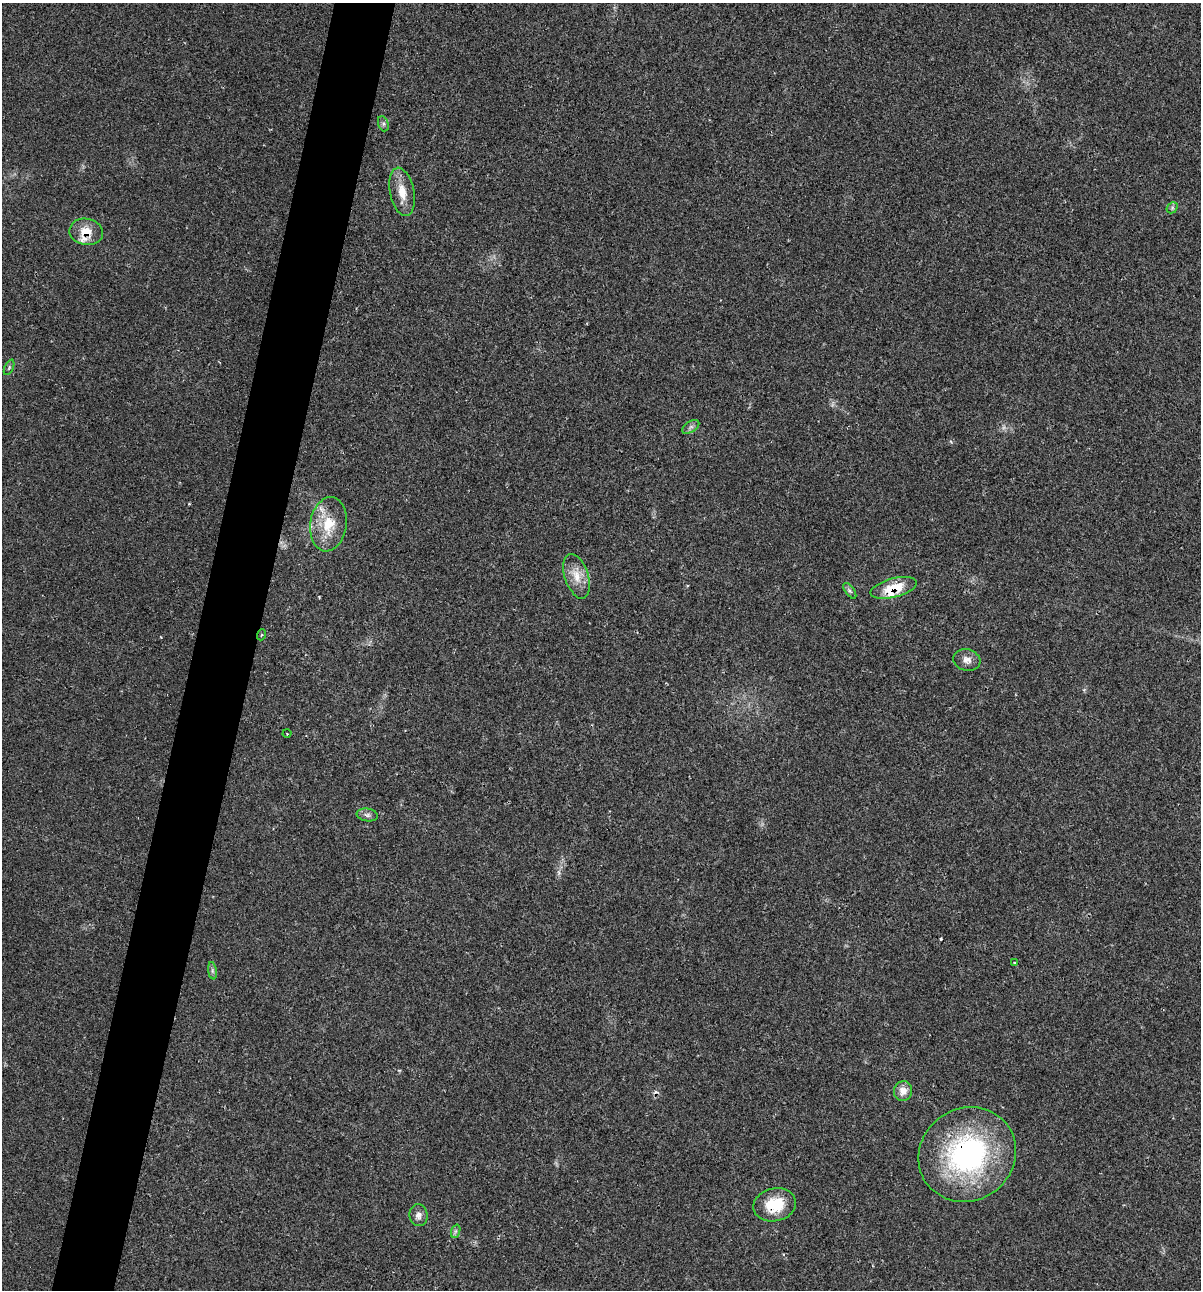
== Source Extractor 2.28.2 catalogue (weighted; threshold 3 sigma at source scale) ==
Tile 7 of 4 x 4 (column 3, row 2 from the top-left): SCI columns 2523-3721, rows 2579-3866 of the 5169 x 5155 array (HDU 1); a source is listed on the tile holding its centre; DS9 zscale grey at full resolution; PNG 1203 x 1292 px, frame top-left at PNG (2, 3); each listed source drawn as its Kron ellipse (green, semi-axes under 4 px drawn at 4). Shown black and unused: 5% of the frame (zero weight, under 2 of 3 exposures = <1% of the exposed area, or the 3 px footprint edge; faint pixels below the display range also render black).
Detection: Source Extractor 2.28.2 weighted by HDU 2 'WHT'; one run over the whole footprint, this tile lists its part. Background 0.0685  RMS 0.0055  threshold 0.0247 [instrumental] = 3 sigma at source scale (4.5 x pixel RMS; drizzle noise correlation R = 1.50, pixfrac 1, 0.05/0.05 arcsec/px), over >= 5 px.
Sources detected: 27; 1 too faint to see at this stretch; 2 cosmic-ray / hot-pixel residue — neither listed nor drawn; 3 inside a brighter listed object's ellipse — not listed separately; the other 21 listed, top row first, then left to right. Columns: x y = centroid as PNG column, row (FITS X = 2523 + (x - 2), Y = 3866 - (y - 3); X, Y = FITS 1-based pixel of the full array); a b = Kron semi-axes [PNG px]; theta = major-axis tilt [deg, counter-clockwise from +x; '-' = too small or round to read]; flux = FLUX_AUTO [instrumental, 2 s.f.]
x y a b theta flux
383 124 8 5 -71 1.4
402 192 24 12 -79 9.1
1172 208 6 4 47 1
86 232 17 13 -9 9.6
9 367 8 3 65 0.87
691 427 9 5 33 1.7
328 524 27 18 82 17
577 576 23 11 -72 8.7
894 588 24 9 14 15
850 591 9 4 -54 1.4
261 635 5 3 - 0.63
967 660 14 10 -16 4
287 733 4 3 - 0.56
367 815 10 6 -8 1.8
1015 963 4 3 - 0.59
212 971 9 4 -82 1.3
903 1091 10 9 - 5.4
967 1155 50 46 34 110
775 1205 21 16 13 18
418 1215 11 9 -83 3
456 1231 7 4 70 1.2
Overlapping masked pixels (flux is a lower limit): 4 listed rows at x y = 86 232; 894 588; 967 1155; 775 1205